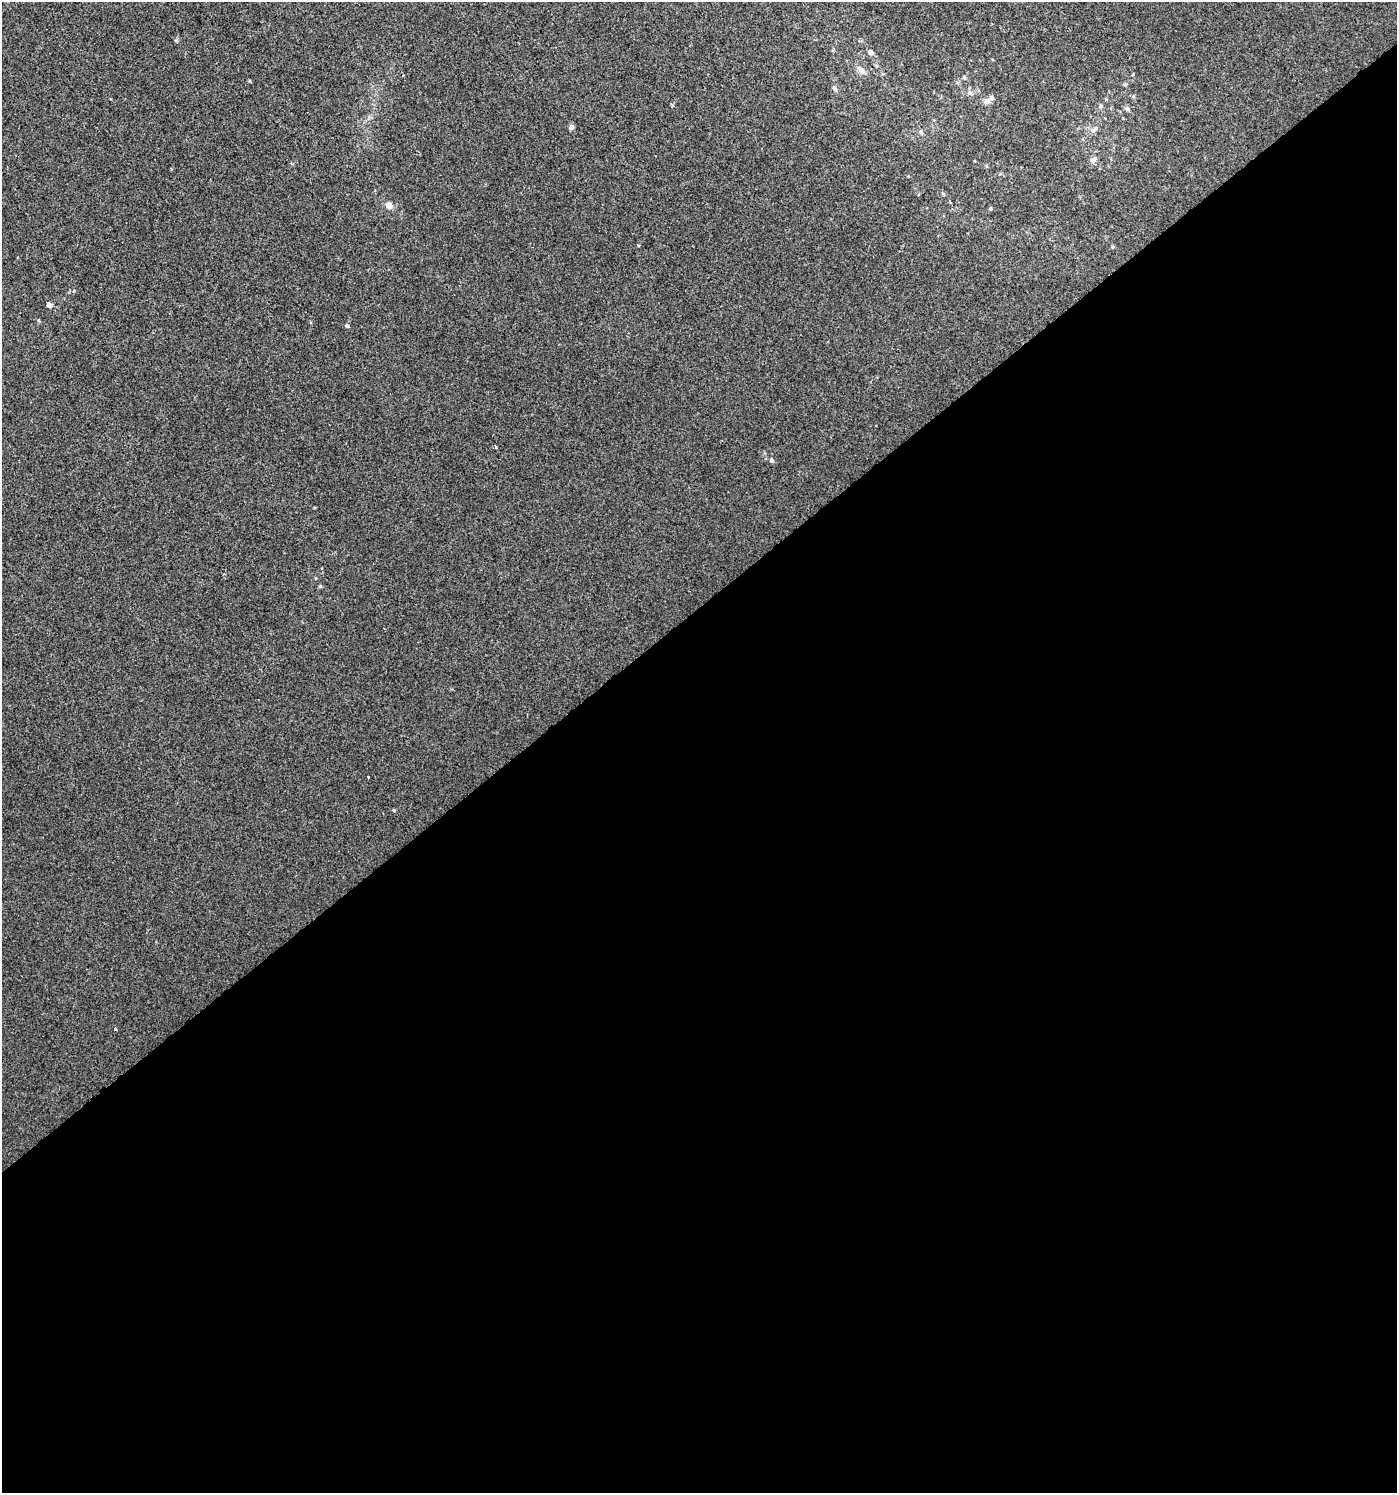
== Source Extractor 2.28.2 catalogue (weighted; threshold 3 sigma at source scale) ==
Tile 15 of 4 x 4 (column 3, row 4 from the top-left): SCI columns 2920-4314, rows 4-1494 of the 5903 x 5967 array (HDU 1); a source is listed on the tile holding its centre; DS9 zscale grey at full resolution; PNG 1399 x 1495 px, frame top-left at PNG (2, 2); no overlay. Shown black and unused: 59% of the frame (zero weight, under 2 of 3 exposures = <1% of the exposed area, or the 3 px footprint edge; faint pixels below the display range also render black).
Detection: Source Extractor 2.28.2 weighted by HDU 2 'WHT'; one run over the whole footprint, this tile lists its part. Background 0.00676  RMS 0.0064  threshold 0.0287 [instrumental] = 3 sigma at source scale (4.5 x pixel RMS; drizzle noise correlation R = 1.50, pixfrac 1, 0.0396/0.0396 arcsec/px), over >= 5 px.
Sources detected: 25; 1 inside a brighter listed object's ellipse — not listed separately; the other 24 listed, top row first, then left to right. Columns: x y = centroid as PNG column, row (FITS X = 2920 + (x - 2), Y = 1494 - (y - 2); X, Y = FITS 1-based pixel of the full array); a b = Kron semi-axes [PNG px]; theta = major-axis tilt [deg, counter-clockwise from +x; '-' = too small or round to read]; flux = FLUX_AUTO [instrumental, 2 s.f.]
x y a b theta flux
870 52 7 6 - 2.2
862 70 10 7 -62 2.7
964 77 6 4 -90 0.92
249 81 5 3 - 0.52
834 88 7 5 -60 1.2
969 93 8 7 - 2
1133 96 6 3 -71 0.74
987 102 9 7 14 2.5
1101 106 5 5 - 1
1127 108 8 5 -49 1.4
571 127 7 6 - 1.7
1092 130 8 7 - 2.5
921 132 6 5 - 1.2
1093 160 9 7 56 2.3
389 205 5 5 - 7.2
990 208 5 4 - 0.79
638 245 3 3 - 0.59
49 305 5 5 - 2.6
347 326 5 4 - 0.86
495 447 3 3 - 1.1
772 460 6 5 - 1.5
320 586 5 4 - 0.66
394 810 3 3 - 0.93
115 1028 3 3 - 3.6
Unlisted compact peaks at least as high as the median listed source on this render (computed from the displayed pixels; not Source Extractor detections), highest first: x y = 74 291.